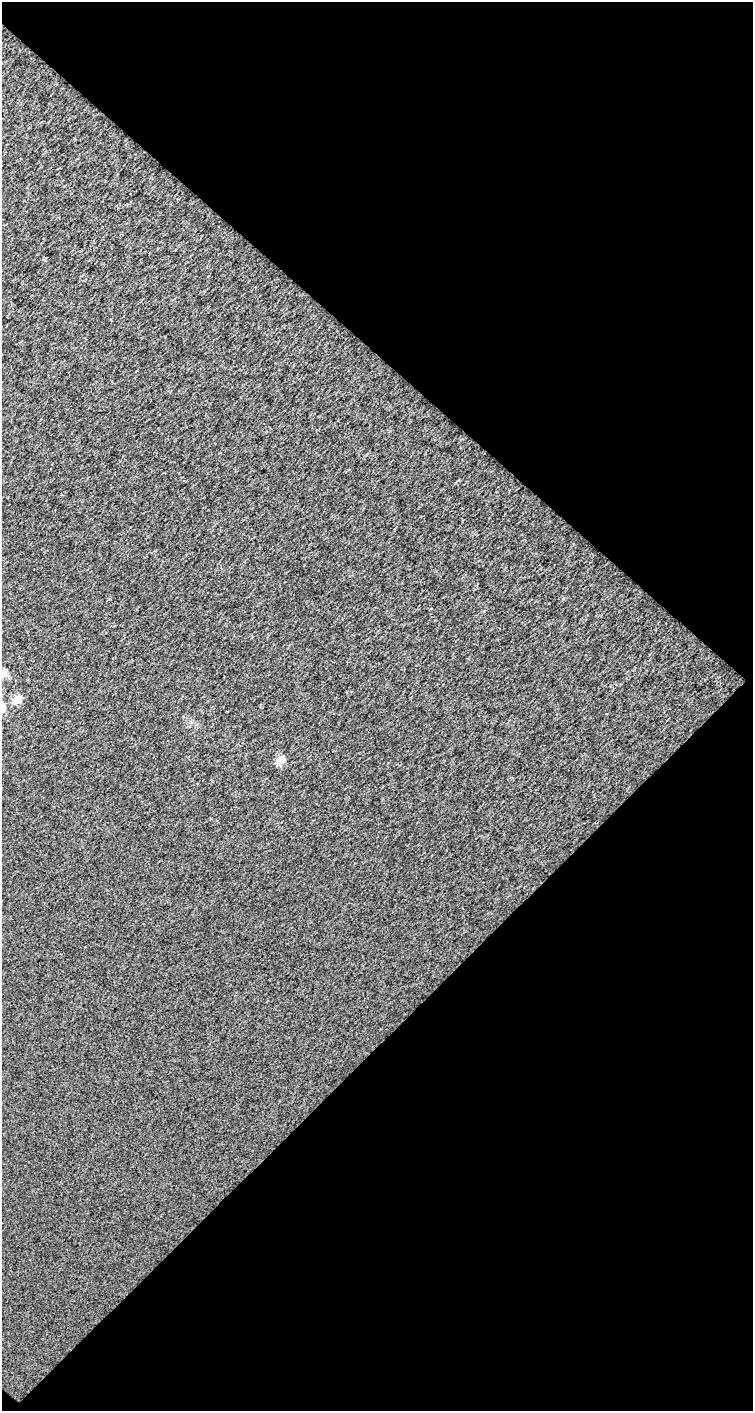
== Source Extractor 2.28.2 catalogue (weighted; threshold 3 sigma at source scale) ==
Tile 2 of 2 x 1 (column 2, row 1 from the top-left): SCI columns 754-1504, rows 46-1454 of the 1504 x 1505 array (HDU 1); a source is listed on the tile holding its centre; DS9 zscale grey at full resolution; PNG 755 x 1413 px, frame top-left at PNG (2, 2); no overlay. Shown black and unused: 51% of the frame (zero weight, under 3 of 4 exposures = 1% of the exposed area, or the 3 px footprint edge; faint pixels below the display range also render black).
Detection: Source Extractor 2.28.2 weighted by HDU 2 'WHT'; one run over the whole footprint, this tile lists its part. Background 0.0257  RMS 0.075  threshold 0.338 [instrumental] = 3 sigma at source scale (4.5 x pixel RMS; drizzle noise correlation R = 1.50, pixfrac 1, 0.0396/0.0396 arcsec/px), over >= 5 px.
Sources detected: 3; all 3 listed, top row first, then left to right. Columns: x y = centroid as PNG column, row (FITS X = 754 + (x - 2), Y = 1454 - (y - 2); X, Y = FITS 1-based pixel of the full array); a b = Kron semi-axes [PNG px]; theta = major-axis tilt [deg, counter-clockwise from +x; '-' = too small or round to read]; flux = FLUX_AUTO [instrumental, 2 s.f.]
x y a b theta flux
3 673 5 5 - 190
17 699 5 5 - 170
280 760 5 5 - 180
Isophote crosses this tile's border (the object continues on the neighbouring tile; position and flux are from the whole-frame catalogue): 1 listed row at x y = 3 673